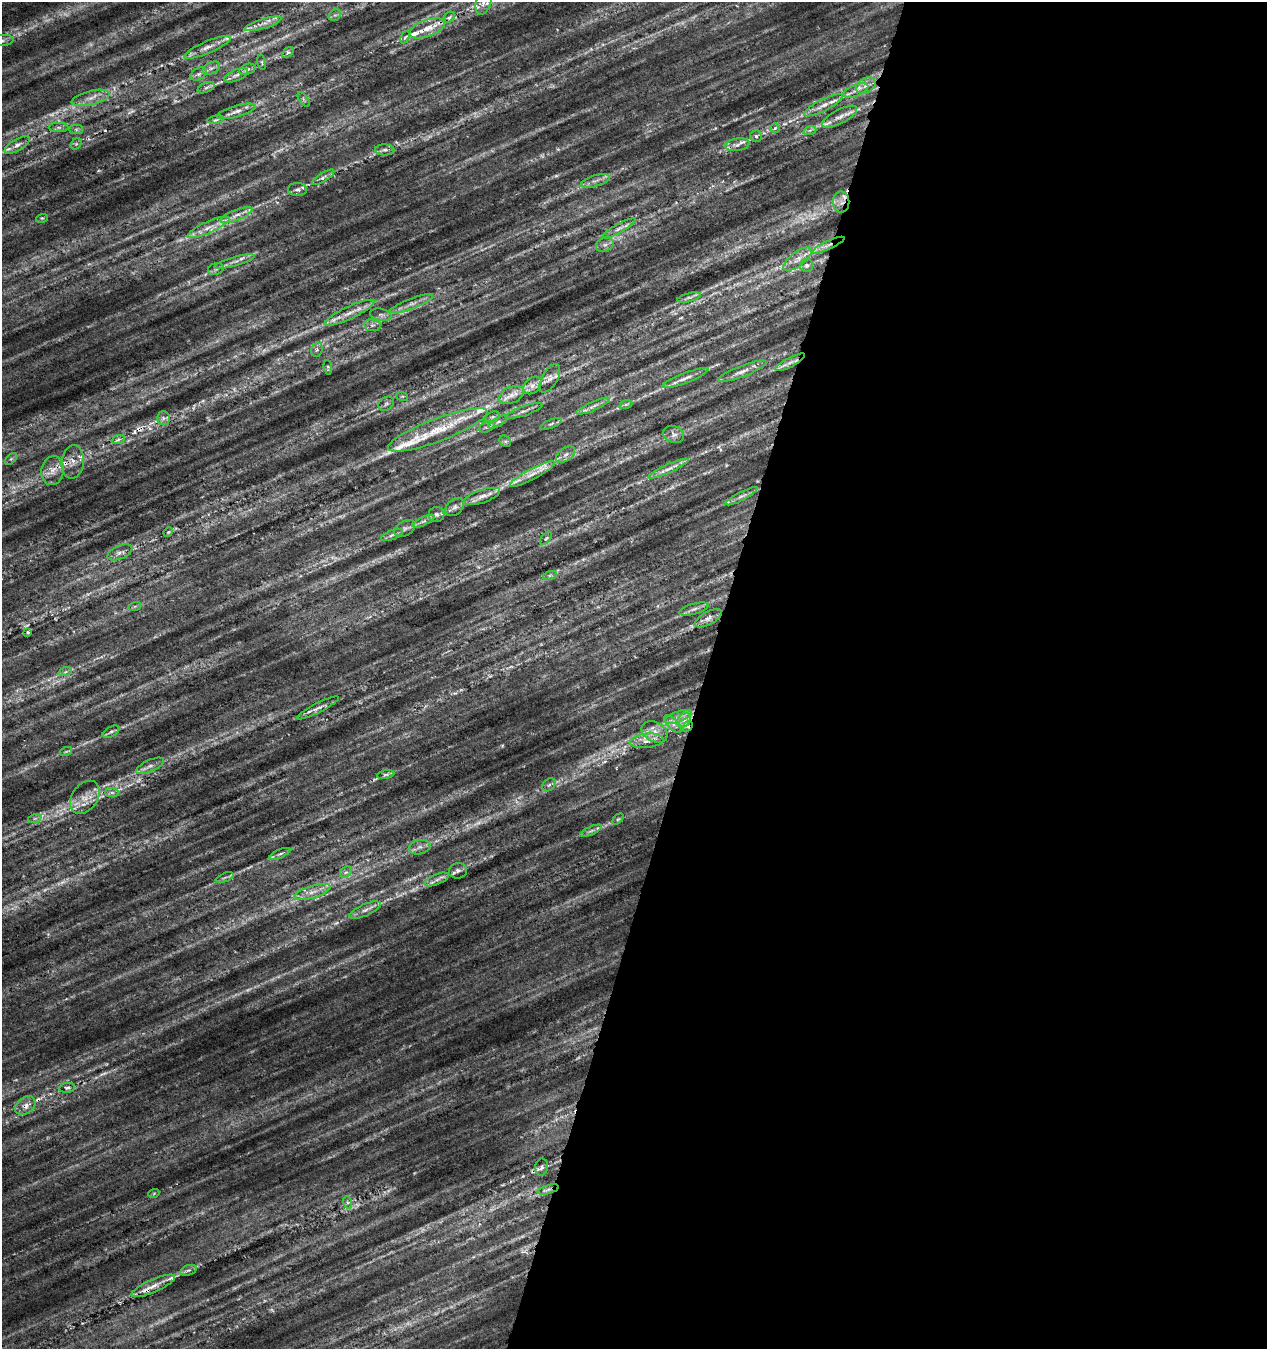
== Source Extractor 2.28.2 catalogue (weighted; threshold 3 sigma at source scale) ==
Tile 12 of 4 x 4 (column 4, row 3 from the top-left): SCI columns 4012-5276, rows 1360-2706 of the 5556 x 5402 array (HDU 1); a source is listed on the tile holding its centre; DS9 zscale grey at full resolution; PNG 1269 x 1351 px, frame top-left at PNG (2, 2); each listed source drawn as its Kron ellipse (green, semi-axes under 4 px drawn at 4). Shown black and unused: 44% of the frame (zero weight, under 4 of 7 exposures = <1% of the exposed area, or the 3 px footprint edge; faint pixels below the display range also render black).
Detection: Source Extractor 2.28.2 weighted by HDU 2 'WHT'; one run over the whole footprint, this tile lists its part. Background 0.00813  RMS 0.012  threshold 0.048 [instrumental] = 3 sigma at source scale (4.09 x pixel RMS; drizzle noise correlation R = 1.36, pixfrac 0.8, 0.0396/0.0396 arcsec/px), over >= 5 px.
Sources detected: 174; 26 too faint to see at this stretch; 3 cosmic-ray / hot-pixel residue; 1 long thin detection or spike segment (spike, bleed or trail) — neither listed nor drawn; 16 inside a brighter listed object's ellipse — not listed separately; the other 128 listed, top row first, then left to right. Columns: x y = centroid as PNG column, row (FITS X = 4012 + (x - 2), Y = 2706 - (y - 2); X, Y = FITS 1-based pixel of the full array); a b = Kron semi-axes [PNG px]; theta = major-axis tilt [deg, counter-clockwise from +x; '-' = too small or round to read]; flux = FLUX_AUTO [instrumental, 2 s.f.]
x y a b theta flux
483 3 12 7 71 6.6
335 15 6 5 - 2.5
449 17 6 5 - 2.4
263 24 19 5 17 7.3
427 28 18 8 19 17
405 37 6 4 62 1.8
2 40 12 5 5 4.9
207 47 25 6 23 9.8
288 53 7 4 42 2.5
262 62 8 3 -77 1.5
211 68 9 5 26 4.1
247 69 9 5 18 3.5
198 74 9 5 27 3.9
236 75 13 5 23 5.1
866 85 10 7 29 7
206 88 9 5 23 2.8
856 90 13 5 20 6.7
91 98 19 7 14 11
304 99 8 3 -56 1.9
823 105 21 6 27 9.4
236 111 20 5 16 7.5
840 117 19 7 28 9.9
216 120 8 4 9 2.5
58 127 10 4 0 3.1
775 128 4 4 - 1.6
76 130 7 4 0 2.3
810 130 7 4 18 2.2
756 136 6 5 - 2.5
76 144 6 5 - 2.1
17 145 14 5 30 5.9
737 145 12 6 8 6
385 150 10 5 -3 4.1
323 177 13 4 32 4
595 181 15 5 17 6.3
297 189 9 6 -2 3.8
841 202 10 8 -89 7.5
236 215 17 5 22 9
42 218 6 3 17 1.4
208 227 22 5 24 13
619 228 19 4 30 5.8
605 245 9 7 24 4.4
828 245 18 4 25 7.7
797 259 17 7 38 9
234 261 21 4 16 6.7
807 265 6 6 - 3
216 269 8 5 18 2.9
689 297 12 4 14 3.1
412 304 23 5 20 8.1
349 313 27 6 25 14
381 315 11 6 -13 4.4
372 325 8 6 -9 3.5
317 350 7 5 69 3.2
790 362 16 4 28 6.1
328 367 7 4 -83 1.8
742 371 25 5 21 8.6
550 378 16 7 60 7.5
685 378 25 5 21 8
533 385 10 7 44 7.1
512 395 13 8 23 8.7
402 396 6 4 -17 1.4
386 404 8 6 37 3
626 404 6 4 19 1.8
593 406 18 4 25 5.5
524 411 19 4 18 5.2
492 417 8 5 24 2.7
163 418 6 6 - 3.8
498 422 11 4 30 3.2
551 424 12 3 23 2.7
487 427 8 5 25 2.9
438 430 53 11 21 42
674 434 10 8 -23 5.2
118 440 7 4 20 3
505 441 6 5 - 2.2
566 454 11 6 36 5.3
11 459 7 4 44 2
73 462 17 11 82 12
668 469 22 4 24 7.5
53 471 14 11 80 13
532 474 25 5 28 11
482 496 19 6 18 7.6
741 496 18 4 27 4.8
455 507 11 7 41 4.7
436 514 8 7 - 3.6
423 521 12 4 24 4
405 528 11 7 32 4.6
168 532 5 4 - 1.4
392 535 11 5 21 3.7
546 538 8 4 53 1.9
120 552 13 6 22 5.5
550 575 7 4 19 2
135 606 7 4 18 1.8
694 609 15 5 16 4.7
708 618 15 6 28 5.9
28 632 4 3 - 1.2
65 672 7 4 18 2.2
318 708 23 4 27 6.4
678 717 14 5 19 6.7
684 720 8 6 47 5.8
673 724 11 5 -47 4.9
687 726 6 4 47 3.4
111 732 9 5 29 2.7
655 732 14 9 -26 11
647 741 17 7 5 9.8
66 751 6 4 17 1.6
150 766 15 6 24 6.3
386 775 9 4 10 2.3
549 785 7 5 43 3.2
112 792 7 4 -1 2.9
85 797 18 12 55 16
35 818 7 4 19 2.2
618 819 6 4 44 1.6
591 831 12 4 25 3.8
419 847 11 7 12 5.8
280 854 11 4 24 3.4
458 871 9 7 7 4
346 872 6 5 - 3.1
225 878 9 3 21 2.5
437 879 12 5 23 5
312 892 19 6 17 10
365 910 17 6 23 6.9
67 1088 8 4 8 3.2
25 1106 11 8 36 9.3
542 1167 8 6 80 3.8
548 1190 11 3 15 3.6
154 1193 5 3 - 1.3
347 1202 6 4 -71 2.5
188 1270 8 5 18 2.6
153 1286 23 6 24 12
Overlapping masked pixels (flux is a lower limit): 7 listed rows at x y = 427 28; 841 202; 828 245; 687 726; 25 1106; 548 1190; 153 1286
Isophote crosses this tile's border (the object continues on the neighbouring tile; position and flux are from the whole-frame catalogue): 2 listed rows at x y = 483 3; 2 40
Unlisted compact peaks at least as high as the median listed source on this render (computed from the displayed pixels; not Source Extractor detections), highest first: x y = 175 101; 502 746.